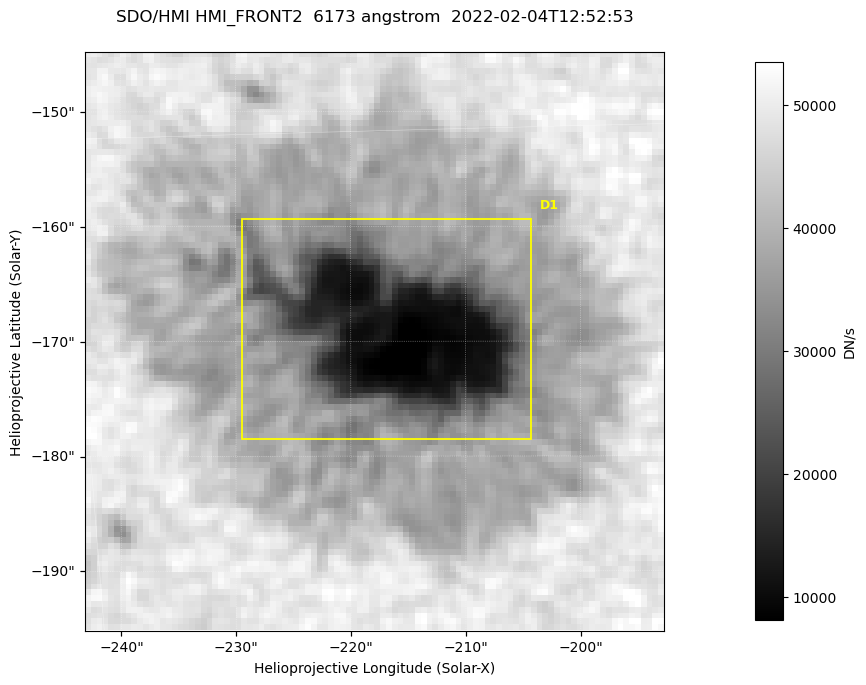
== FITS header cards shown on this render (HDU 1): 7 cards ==
TELESCOP= 'SDO/HMI '           / Telescope
INSTRUME= 'HMI_FRONT2'         / For HMI: HMI_SIDE1, HMI_FRONT2, or HMI_COMBINED
WAVELNTH=                6173. / [angstrom] Wavelength
DATE-OBS= '2022-02-04T12:52:53.400' / [ISO] Observation date {DATE__OBS}
CTYPE1  = 'HPLN-TAN'           / CTYPE1: HPLN
CTYPE2  = 'HPLT-TAN'           / CTYPE2: HPLT
BUNIT   = 'DN/s    '           / Physical Units

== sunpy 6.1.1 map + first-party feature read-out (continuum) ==
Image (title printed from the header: SDO/HMI HMI_FRONT2  6173 angstrom  2022-02-04T12:52:53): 100 x 100 px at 0.504 arcsec/px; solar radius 973 arcsec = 1931 px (partial field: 0.1% of the solar disc is inside the frame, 100% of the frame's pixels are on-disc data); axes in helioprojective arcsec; data unit DN/s (BUNIT, on the colour bar)
Orientation: roll -0.0702 deg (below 1 deg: not rotated)
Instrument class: CONTINUUM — white-light / continuum photospheric image (CONTENT/OBS_TYPE)
Dark features (sunspots / pores): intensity divided by the frame's on-disc median (partial field: no limb-darkening profile); reference = the frame's on-disc median (the 8%-of-disc-diameter window exceeds this field); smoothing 3 px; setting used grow <= 0.75, no closing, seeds <= 0.75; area >= 9 px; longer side >= 3 px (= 1.5 arcsec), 3 px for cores <= 0.7; partial field; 1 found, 1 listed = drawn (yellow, D1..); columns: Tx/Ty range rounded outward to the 2 arcsec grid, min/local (2 s.f., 1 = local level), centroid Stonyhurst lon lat
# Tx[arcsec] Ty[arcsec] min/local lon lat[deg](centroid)
D1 -230..-204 -180..-158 0.16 -13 -16